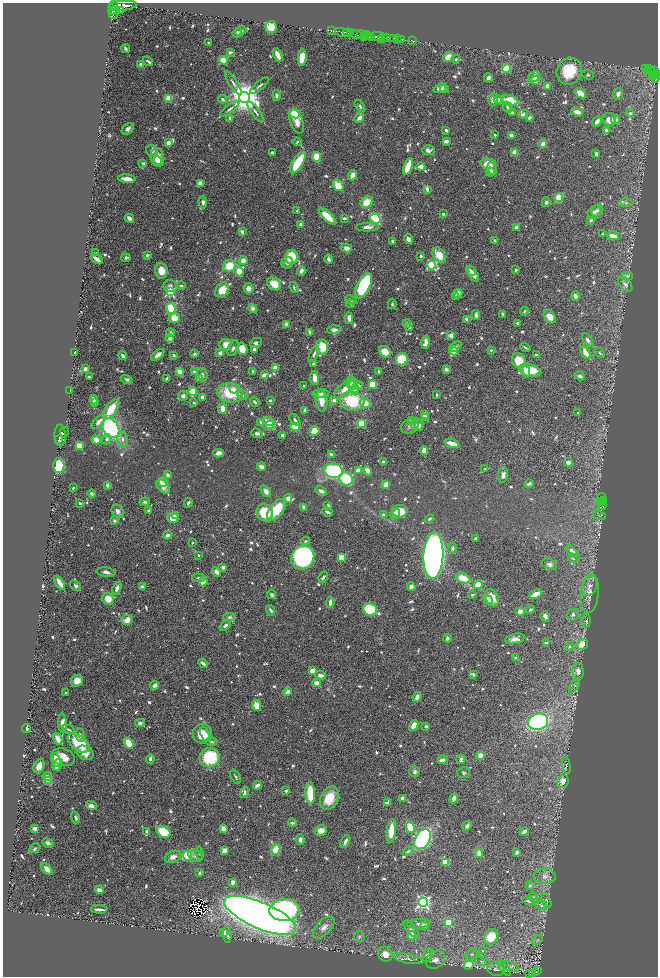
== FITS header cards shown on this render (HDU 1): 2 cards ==
NAXIS1  =                 1311
NAXIS2  =                 1948

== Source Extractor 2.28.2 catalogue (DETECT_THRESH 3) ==
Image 1311 x 1948 px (HDU 1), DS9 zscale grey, zoomed out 1/2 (1 PNG px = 2 x 2 image px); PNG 660 x 978 px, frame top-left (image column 2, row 1947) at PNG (3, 3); each listed source drawn as its Kron ellipse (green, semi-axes under 4 px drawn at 4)
Background 0.774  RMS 0.014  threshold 0.0434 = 3 sigma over >= 5 px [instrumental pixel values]
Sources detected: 1105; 31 cannot appear on this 1/2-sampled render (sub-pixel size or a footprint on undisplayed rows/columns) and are neither listed nor drawn; of the other 1074, the 500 brightest by FLUX_AUTO listed and drawn (574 fainter detections omitted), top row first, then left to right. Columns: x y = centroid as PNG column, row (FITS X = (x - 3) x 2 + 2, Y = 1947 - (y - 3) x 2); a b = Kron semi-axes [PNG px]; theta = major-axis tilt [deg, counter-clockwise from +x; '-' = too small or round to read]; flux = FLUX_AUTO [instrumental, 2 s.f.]
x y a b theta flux
123 6 14 5 6 3800
113 7 7 3 87 1900
120 10 2 2 - 210
114 11 6 3 -6 1500
114 14 5 2 - 420
271 27 6 5 - 76
241 31 6 4 27 7.1
331 31 2 1 - 26
237 33 5 4 - 7.5
343 33 8 3 -12 980
348 33 5 3 - 410
351 33 2 1 - 310
361 34 4 2 - 440
357 35 6 2 -15 370
367 35 2 2 - 200
369 36 4 2 - 420
377 36 7 2 -7 1200
371 37 2 1 - 260
383 37 2 2 - 310
387 37 4 2 - 700
364 38 2 1 - 50
393 38 3 2 - 150
381 39 2 1 - 79
397 39 2 1 - 71
402 39 2 1 - 19
412 40 2 1 - 5.7
209 43 2 2 - 5.5
126 49 4 2 - 5.7
230 52 4 3 - 8.3
278 55 7 3 -65 41
448 57 5 4 - 46
302 58 8 4 83 49
456 59 4 3 - 5.3
224 60 4 3 - 99
148 61 5 2 - 6.1
141 64 3 3 - 9
507 68 4 3 - 94
646 68 2 1 - 42
648 69 2 1 - 72
651 70 3 2 - 190
655 70 3 2 - 320
569 71 14 12 66 110
647 71 2 1 - 12
652 73 2 2 - 55
657 73 2 2 - 180
588 75 6 4 -19 5.7
655 75 3 2 - 120
654 76 2 1 - 66
534 77 6 5 - 21
655 77 5 3 - 240
488 78 4 3 - 18
536 80 4 3 - 39
233 83 14 3 -57 11
259 86 12 3 40 8.2
547 86 4 4 - 25
440 88 6 4 20 13
444 89 4 4 - 6.3
580 93 6 4 -38 45
618 94 6 4 69 14
277 95 5 3 - 7.7
244 97 5 5 - 6600
169 98 4 3 - 74
223 99 4 3 - 7.4
498 99 4 3 - 16
493 100 6 4 87 20
510 100 8 5 -11 93
360 106 7 4 -53 8.8
507 107 6 3 -63 6.6
230 109 12 3 38 9.1
256 112 12 3 -53 8.4
577 112 6 3 -20 32
512 113 4 3 - 12
630 113 4 4 - 8.3
295 114 5 4 - 110
523 114 5 3 - 15
230 118 4 3 - 6.5
359 118 5 3 - 16
529 118 3 2 - 9.4
609 120 7 6 - 29
615 120 4 4 - 14
597 121 6 3 48 14
296 122 13 6 -71 30
128 129 7 4 42 10
446 130 3 2 - 8.5
606 130 4 4 - 11
495 135 3 2 - 5.3
511 135 3 3 - 9.6
446 141 4 3 - 13
297 142 4 2 - 5
168 143 4 4 - 13
543 144 4 3 - 18
428 150 6 5 - 12
152 151 6 5 - 7.4
515 152 3 3 - 37
272 153 3 3 - 7.3
596 154 3 2 - 9.8
157 157 9 6 -76 57
317 157 4 4 - 83
157 160 5 2 - 13
143 163 4 3 - 5.7
298 163 12 5 58 120
488 164 8 5 -12 47
408 166 9 4 69 72
421 167 4 3 - 18
492 169 7 3 -74 27
490 172 4 4 - 16
352 175 5 3 - 26
127 179 9 3 -7 32
200 183 3 3 - 27
338 185 6 5 - 50
427 189 4 3 - 10
559 197 4 4 - 75
203 202 6 4 -86 11
367 202 6 5 - 47
546 202 5 3 - 5.8
626 203 6 3 0 5.4
597 210 6 5 - 9.9
297 211 4 2 - 6.5
594 212 7 5 45 11
443 214 3 2 - 8.3
327 216 11 4 -43 57
129 218 5 3 - 16
344 218 3 2 - 6.6
375 218 5 4 - 270
591 220 4 3 - 7.4
301 224 3 3 - 9.1
367 227 11 4 2 20
516 227 3 3 - 25
242 232 3 3 - 12
602 234 3 2 - 5
613 236 6 3 -14 39
409 239 5 4 - 17
494 240 4 3 - 5.4
393 242 3 3 - 9.8
346 248 6 4 -8 14
95 253 2 2 - 16
147 255 3 3 - 7.8
439 255 8 6 -56 53
421 256 3 2 - 8.4
291 257 7 6 - 110
126 258 5 3 - 6.5
96 259 6 3 -34 20
328 259 5 3 - 11
243 260 4 4 - 20
287 263 6 5 - 8.8
432 265 4 4 - 250
229 266 6 6 - 66
516 270 2 2 - 20
161 271 8 6 -85 44
239 271 5 4 - 48
301 271 5 4 - 12
471 271 5 4 - 9.6
473 274 8 4 -62 15
627 276 5 4 - 7.3
274 284 7 6 - 48
625 284 9 5 -46 15
181 285 5 4 - 5
170 286 7 5 2 15
363 286 14 6 63 350
294 287 6 2 -69 6.6
248 288 5 5 - 18
222 290 8 6 57 48
170 292 3 3 - 270
458 293 4 4 - 21
455 296 4 4 - 5.6
575 296 4 3 - 14
351 300 6 4 -25 8.7
350 304 4 3 - 6.6
392 304 5 3 - 5.5
253 308 5 4 - 13
171 309 6 4 -61 140
524 311 4 3 - 4.8
503 314 4 2 - 5.4
476 315 5 3 - 13
550 317 7 5 -51 32
174 318 5 5 - 37
349 318 6 3 -87 17
467 319 4 4 - 16
407 323 4 3 - 11
517 323 4 3 - 5.9
287 324 4 3 - 14
410 328 4 2 - 6.8
334 330 7 4 3 12
310 332 2 2 - 37
171 333 4 3 - 7.8
451 335 3 3 - 26
170 338 4 3 - 14
588 340 7 4 -53 9.5
426 342 7 4 80 16
256 343 6 4 27 7.4
226 344 6 5 - 36
322 347 7 6 - 85
455 347 7 4 35 12
525 347 5 2 - 5.5
233 348 8 5 66 9.3
242 349 6 5 - 42
254 349 3 3 - 13
491 350 4 4 - 4.9
454 351 4 3 - 58
385 352 6 5 - 48
586 352 7 3 -61 35
75 353 3 3 - 5.8
220 353 3 3 - 14
600 353 5 3 - 5
194 354 3 2 - 9.8
314 354 9 3 66 9.1
158 355 7 4 38 16
174 355 3 2 - 6.7
537 355 3 2 - 7.1
123 356 4 3 - 11
402 359 6 6 - 100
519 361 8 6 -58 69
313 364 3 2 - 6.9
275 367 4 3 - 23
85 369 3 3 - 12
446 369 4 3 - 10
530 370 11 6 -15 71
253 371 3 3 - 5.9
379 371 3 3 - 5.6
526 371 6 4 -76 23
180 372 4 3 - 37
195 372 3 2 - 14
202 374 6 5 - 7
264 375 4 3 - 18
580 376 5 4 - 9.6
89 377 3 2 - 6.5
166 378 3 3 - 4.8
314 378 7 3 -83 31
127 379 6 4 -17 7.7
199 379 3 3 - 21
352 382 6 4 -73 18
372 384 4 4 - 47
352 385 5 3 - 26
358 385 4 4 - 6.7
304 386 3 2 - 5.6
234 389 4 4 - 14
345 389 14 6 42 36
354 389 5 4 - 14
70 391 3 2 - 4.8
193 391 4 4 - 56
230 393 13 9 -7 120
321 394 8 4 2 13
437 395 3 2 - 4.9
183 396 5 5 - 12
242 396 5 4 - 5.4
202 397 3 3 - 15
94 400 4 3 - 18
334 400 4 3 - 14
270 401 3 2 - 6.1
322 401 10 6 -85 38
352 401 12 9 -4 150
95 402 4 2 - 12
255 402 5 3 - 7.3
194 403 3 2 - 5.1
365 403 5 5 - 33
223 408 5 4 - 25
111 409 11 5 56 74
305 410 3 3 - 12
578 413 2 2 - 8
425 415 4 4 - 13
426 417 3 3 - 17
295 420 7 3 -47 7.9
411 420 4 3 - 17
268 421 6 4 -22 24
99 422 9 3 45 24
261 423 4 3 - 13
361 423 4 4 - 59
270 425 4 4 - 87
417 425 6 6 - 13
410 426 9 7 28 13
419 426 5 3 - 7
295 427 5 4 - 95
111 428 10 7 -57 420
314 431 5 5 - 46
64 432 5 2 - 370
257 433 6 4 -19 7.9
282 435 3 3 - 8
60 436 11 5 -86 3700
107 439 5 4 - 8.4
123 439 8 5 -87 14
59 440 2 1 - 250
96 440 5 3 - 32
452 443 8 3 -17 33
79 446 3 3 - 92
424 451 4 3 - 27
219 453 5 3 - 23
331 454 4 3 - 7.1
383 462 3 3 - 11
569 462 4 3 - 16
59 466 7 5 -90 120
261 467 4 3 - 20
485 469 4 3 - 5
358 470 4 3 - 29
333 471 9 7 -8 310
367 471 5 3 - 26
167 475 4 3 - 14
503 475 8 5 86 12
346 479 7 6 - 150
163 482 5 3 - 79
529 484 4 3 - 10
107 485 4 3 - 8.2
386 485 4 3 - 34
163 487 8 5 -49 24
73 488 2 2 - 4.9
266 491 6 4 -55 20
321 491 6 3 -25 12
92 494 4 2 - 11
602 497 4 3 - 470
288 498 4 2 - 43
603 500 2 2 - 360
599 501 3 2 - 73
145 502 5 4 - 6.2
80 503 3 2 - 8.3
188 503 4 3 - 7
601 503 4 2 - 230
328 505 4 2 - 5.3
602 505 5 3 - 240
304 507 3 2 - 23
276 510 13 6 52 110
118 511 7 5 -63 17
149 511 3 2 - 5.6
400 511 8 6 0 76
327 512 5 3 - 9
265 513 9 8 - 120
395 514 5 4 - 16
175 515 4 3 - 7
383 515 4 3 - 8.6
599 515 7 4 -21 6
173 518 5 5 - 42
430 519 5 2 - 5.6
114 521 3 3 - 9.2
167 535 4 3 - 11
475 538 3 2 - 4.9
305 541 4 3 - 5
192 543 2 2 - 6.2
453 548 5 4 - 8.5
572 551 8 4 -44 20
199 555 2 2 - 6.4
433 556 23 10 87 3100
303 557 12 11 - 590
341 557 3 3 - 87
573 558 5 3 - 4.9
549 564 8 5 -26 9.2
223 567 2 2 - 17
106 572 9 4 -8 14
217 572 5 3 - 15
323 577 6 3 58 7.3
199 578 6 3 -3 5.9
463 578 8 5 -20 60
203 582 4 4 - 36
60 583 8 3 -57 28
478 585 4 3 - 85
76 586 6 4 -34 8.6
589 586 10 7 68 18
142 587 3 3 - 9.8
411 587 4 4 - 16
117 588 7 3 68 15
590 593 20 8 84 36
535 594 6 3 24 44
271 595 4 3 - 8.7
472 595 3 3 - 6.6
492 598 9 6 -58 50
108 599 6 5 - 38
488 600 4 4 - 15
330 602 5 3 - 16
370 609 7 6 - 190
530 609 4 3 - 5
271 610 5 3 - 9.7
520 612 4 4 - 25
573 614 6 5 - 9.8
545 616 5 4 - 14
229 617 6 4 -2 6.8
127 620 6 5 - 30
586 621 7 4 84 6.3
225 625 7 3 41 9
447 638 4 4 - 9
515 639 10 5 14 18
546 643 3 3 - 8.7
582 644 6 5 - 43
569 647 4 4 - 5.8
516 657 3 3 - 6.9
203 663 5 3 - 9.4
312 670 3 3 - 25
578 671 8 5 -85 18
473 674 3 2 - 9.6
321 675 5 3 - 16
77 681 6 5 - 29
317 683 4 3 - 30
155 685 4 3 - 22
574 686 7 4 55 6.2
288 692 4 3 - 16
66 693 4 3 - 6.3
417 697 5 3 - 17
257 706 5 4 - 52
538 722 10 8 15 500
63 723 9 4 -85 18
140 723 5 4 - 11
414 725 6 3 61 26
426 726 4 3 - 5.3
26 729 4 2 - 6
69 729 6 3 -26 6.1
202 734 10 9 - 62
205 734 8 4 -70 19
80 735 6 4 -78 9.9
58 739 6 3 -62 35
212 742 6 4 -10 5.6
79 743 12 7 -38 120
129 743 5 4 - 63
85 753 9 6 -27 33
480 755 4 3 - 28
63 757 12 8 -16 44
210 758 10 9 - 160
150 759 5 3 - 8.7
461 759 5 3 - 12
56 760 7 3 -73 50
442 760 5 3 - 14
58 765 6 3 57 32
566 765 8 3 -79 4.9
39 766 7 5 69 35
414 772 5 5 - 8
464 773 6 5 - 6.4
47 776 5 3 - 13
235 777 8 3 -63 4.9
48 780 4 3 - 98
563 781 6 5 - 28
257 785 4 3 - 16
286 791 4 3 - 5.7
244 792 6 3 74 8.7
310 793 11 5 -87 91
329 798 12 8 61 67
402 798 4 3 - 14
454 798 5 4 - 12
387 803 4 3 - 19
91 806 6 4 -21 15
76 818 6 3 -71 7.4
292 823 5 4 - 4.8
467 826 5 3 - 8.2
410 827 6 4 -68 110
35 828 4 3 - 17
223 829 3 3 - 48
147 831 3 3 - 8.8
321 831 6 5 - 27
391 831 12 4 84 60
163 832 7 5 -32 120
524 832 4 3 - 22
300 839 5 3 - 9.2
423 839 11 7 59 630
345 841 7 3 63 12
48 843 6 4 -27 9.4
35 848 6 4 29 6.7
276 849 5 4 - 110
225 850 4 3 - 23
408 851 5 3 - 5.6
517 852 3 2 - 14
199 853 7 4 -79 5
479 853 5 3 - 17
187 856 5 4 - 190
195 856 7 5 -27 9.9
173 857 8 5 24 19
445 862 3 3 - 91
47 869 6 4 -45 28
199 873 4 3 - 6
545 876 11 7 -2 19
233 882 4 3 - 14
530 885 4 3 - 5.6
99 890 4 3 - 19
534 898 5 3 - 6.4
529 901 6 3 -15 7.4
546 901 8 3 -67 5
423 902 4 4 - 810
541 905 6 4 -17 8.1
99 909 8 2 -3 13
285 910 15 11 3 720
260 915 39 13 -23 6100
448 922 3 3 - 120
419 924 12 4 6 11
424 925 3 3 - 17
324 927 13 7 47 21
411 929 10 5 -51 11
224 932 4 3 - 27
227 935 8 3 -84 7.9
412 935 4 4 - 37
360 936 6 5 - 6.1
491 937 8 6 57 72
538 940 6 4 47 6
483 951 2 2 - 9.1
385 954 8 7 - 28
472 954 7 5 18 7.9
428 955 7 4 68 19
408 959 15 4 -11 13
435 960 10 8 35 21
481 961 5 3 - 5.4
468 965 5 4 - 63
510 967 9 4 -26 9.5
504 968 9 4 -52 10
496 969 9 6 -16 13
538 971 2 1 - 19
536 972 4 1 - 23
530 974 2 2 - 26
532 974 2 2 - 32
At the frame edge (FLAGS 8, measured only in part): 1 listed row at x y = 657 73
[574 fainter detections neither listed nor drawn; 31 sub-pixel or undisplayed-footprint detections neither listed nor drawn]